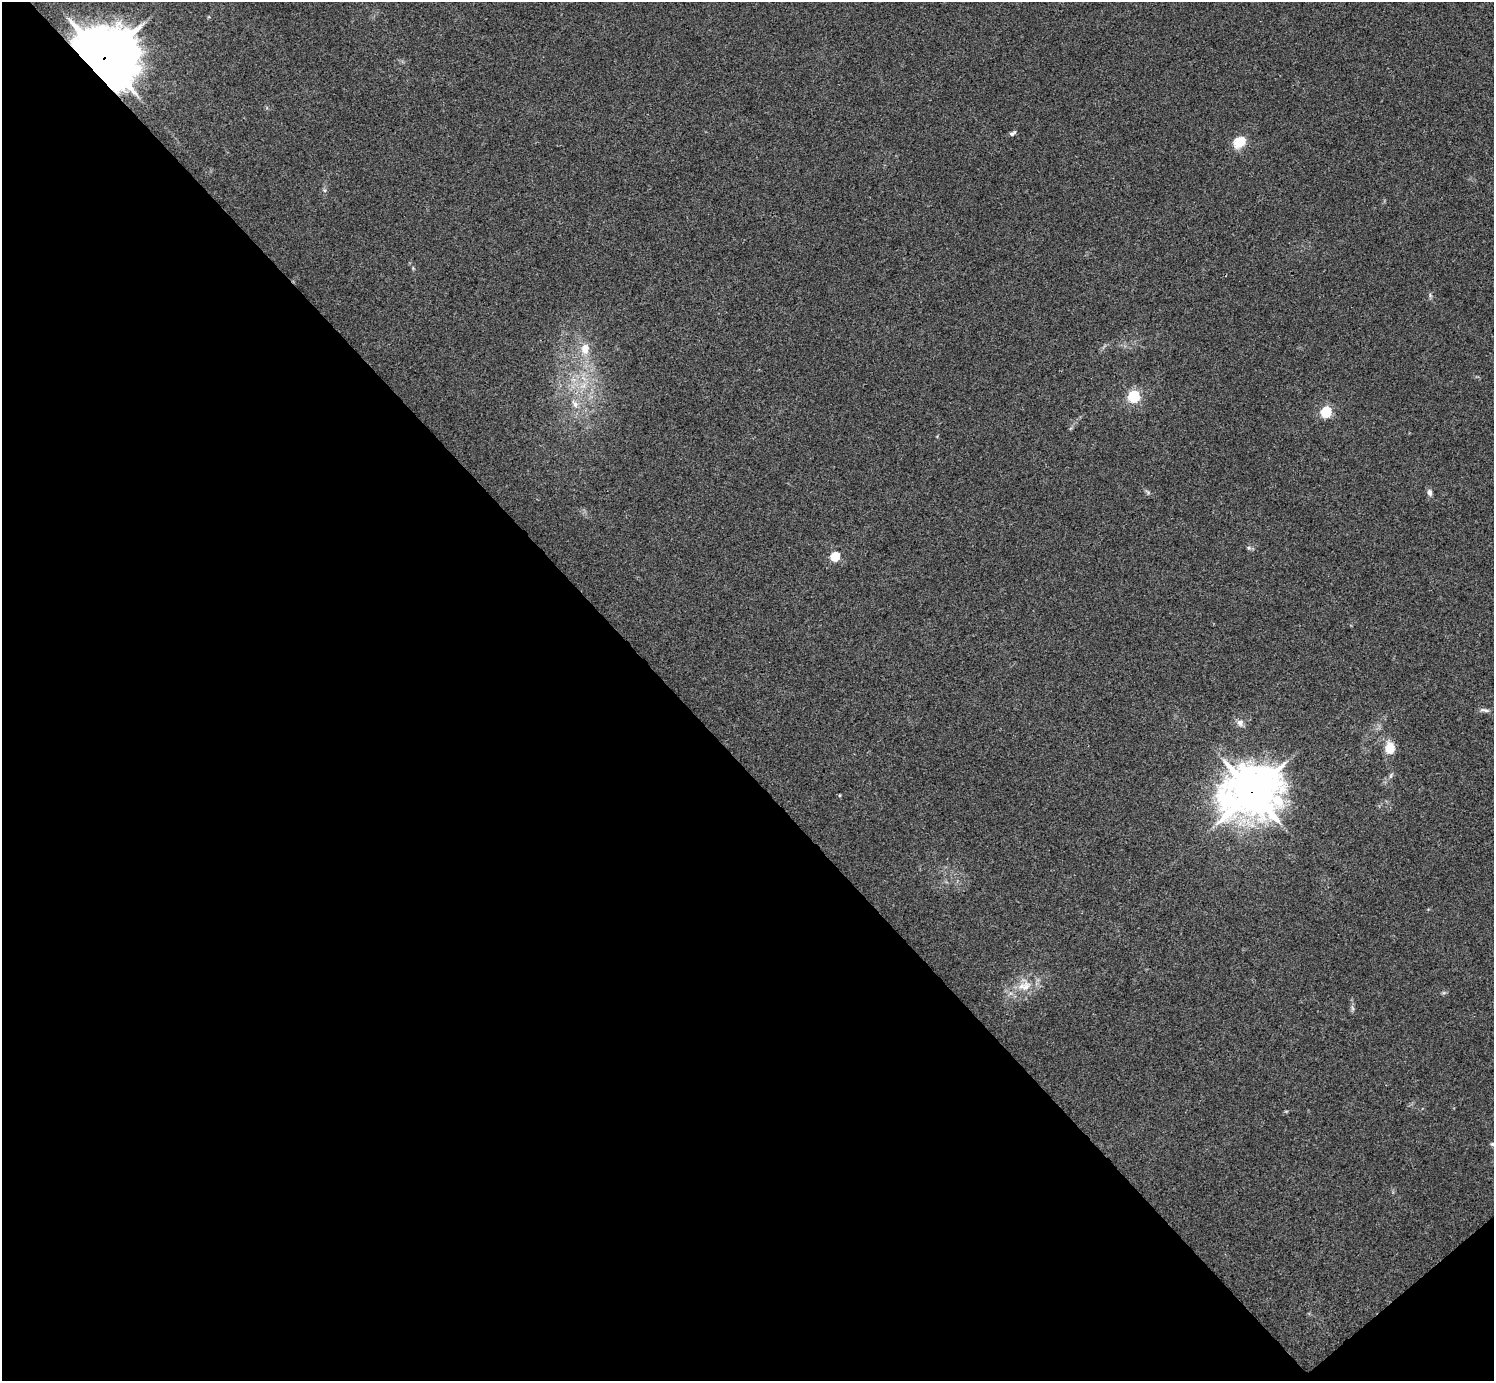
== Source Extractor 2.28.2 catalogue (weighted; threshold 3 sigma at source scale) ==
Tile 14 of 4 x 4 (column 2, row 4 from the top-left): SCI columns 1496-2987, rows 160-1538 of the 5976 x 5974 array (HDU 1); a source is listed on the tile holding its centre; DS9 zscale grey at full resolution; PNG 1496 x 1383 px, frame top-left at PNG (2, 2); no overlay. Shown black and unused: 46% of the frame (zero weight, under 3 of 4 exposures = <1% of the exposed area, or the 3 px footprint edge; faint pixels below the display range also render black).
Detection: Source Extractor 2.28.2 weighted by HDU 2 'WHT'; one run over the whole footprint, this tile lists its part. Background 0.0246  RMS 0.0046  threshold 0.0207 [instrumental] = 3 sigma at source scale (4.5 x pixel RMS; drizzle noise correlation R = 1.50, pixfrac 1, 0.05/0.05 arcsec/px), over >= 5 px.
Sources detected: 18; all 18 listed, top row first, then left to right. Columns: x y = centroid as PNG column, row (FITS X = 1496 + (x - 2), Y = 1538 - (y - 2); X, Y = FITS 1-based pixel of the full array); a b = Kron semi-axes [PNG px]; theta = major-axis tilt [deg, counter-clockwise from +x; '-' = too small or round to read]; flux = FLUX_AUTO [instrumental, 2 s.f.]
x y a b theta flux
104 58 18 16 -38 3400
1012 133 9 4 34 1
1240 142 14 11 37 8.8
585 349 14 11 83 6.1
583 385 8 5 45 2
1134 396 6 5 - 69
575 404 13 6 -64 2.8
1326 412 6 5 - 48
1430 493 8 6 -81 1.7
1249 548 6 4 -45 0.81
835 557 5 5 - 24
1485 710 14 4 -10 1.5
1240 723 9 9 - 2.2
1389 748 14 11 -87 6.7
1252 792 19 17 22 1600
840 795 4 3 - 0.42
1026 987 17 11 60 6.8
1492 1144 6 5 - 0.73
Overlapping masked pixels (flux is a lower limit): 2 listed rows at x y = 104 58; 1252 792